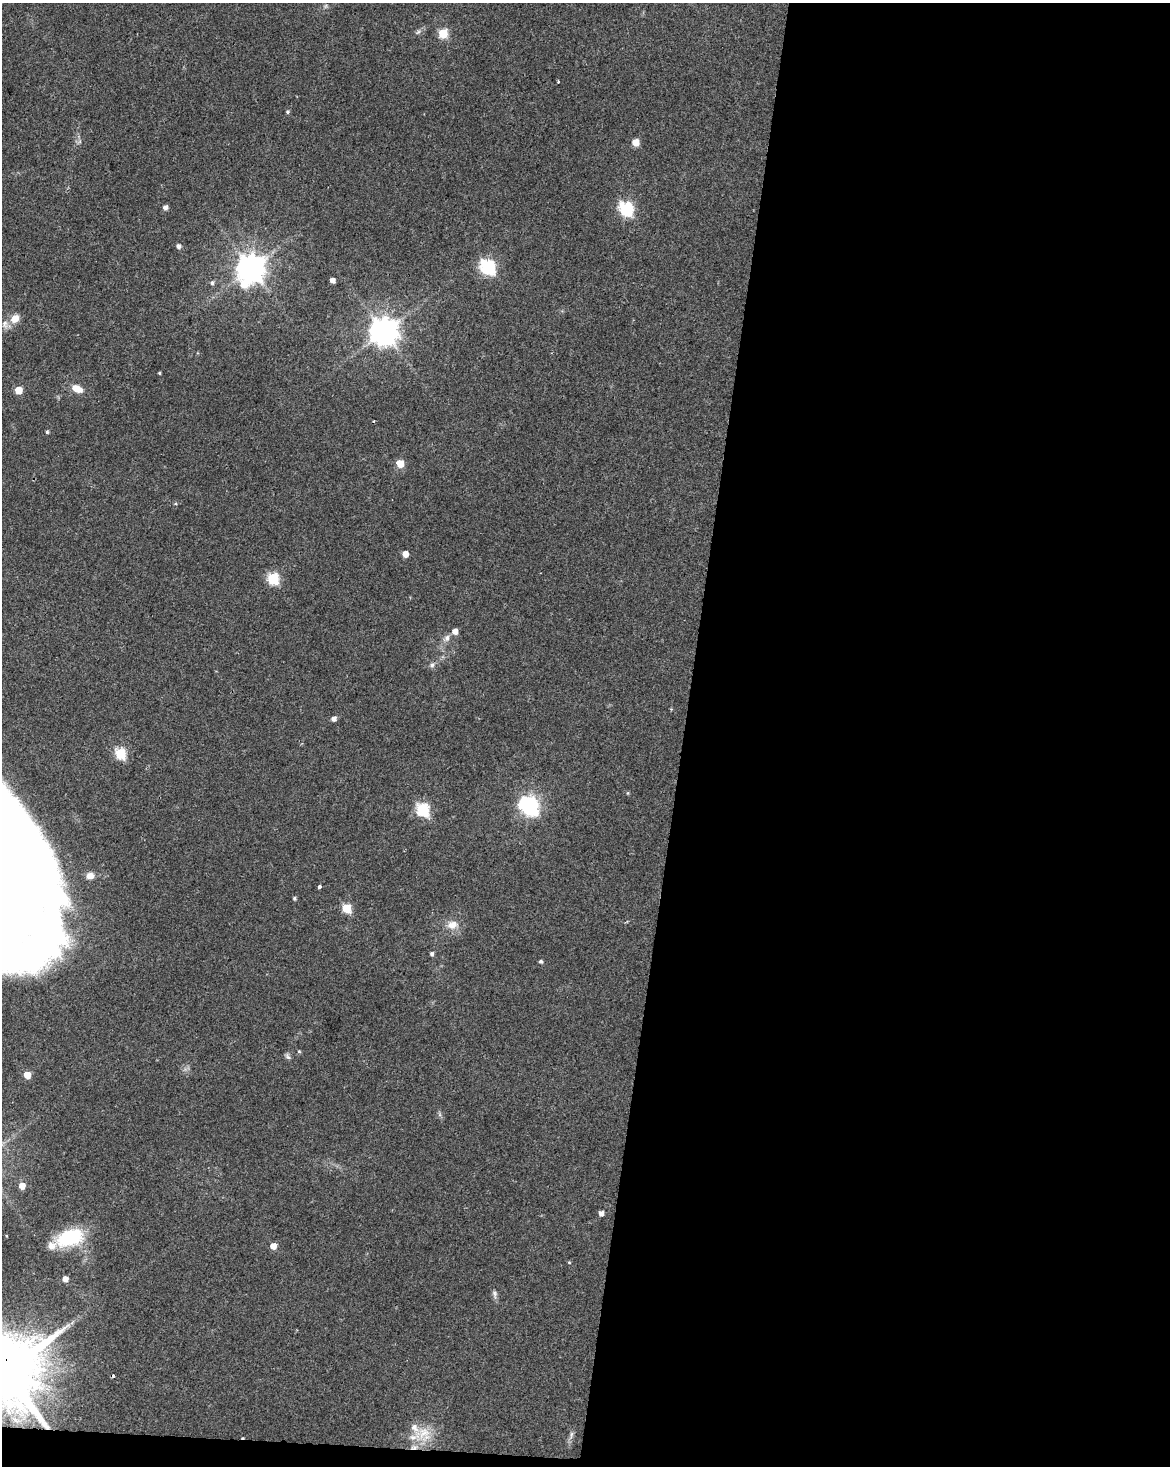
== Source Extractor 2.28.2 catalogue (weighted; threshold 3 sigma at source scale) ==
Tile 12 of 4 x 3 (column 4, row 3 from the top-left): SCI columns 3510-4677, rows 284-1747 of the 4677 x 4900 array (HDU 1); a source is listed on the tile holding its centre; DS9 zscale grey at full resolution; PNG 1172 x 1468 px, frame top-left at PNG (2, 3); no overlay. Shown black and unused: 42% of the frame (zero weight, under 2 of 3 exposures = <1% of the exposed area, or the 3 px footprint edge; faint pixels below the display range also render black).
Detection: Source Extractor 2.28.2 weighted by HDU 2 'WHT'; one run over the whole footprint, this tile lists its part. Background 0.0368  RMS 0.0047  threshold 0.0212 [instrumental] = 3 sigma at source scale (4.5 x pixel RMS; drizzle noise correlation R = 1.50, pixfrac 1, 0.0396/0.0396 arcsec/px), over >= 5 px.
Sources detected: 62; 2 inside a brighter object's white glare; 3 cosmic-ray / hot-pixel residue — not listed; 4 inside a brighter listed object's ellipse — not listed separately; the other 53 listed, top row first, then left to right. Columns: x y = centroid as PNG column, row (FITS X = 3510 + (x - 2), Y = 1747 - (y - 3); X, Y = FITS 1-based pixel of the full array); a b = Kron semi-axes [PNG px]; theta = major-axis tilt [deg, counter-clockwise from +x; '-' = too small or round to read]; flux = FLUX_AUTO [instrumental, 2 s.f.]
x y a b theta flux
325 6 7 4 70 0.8
418 32 7 4 45 0.98
443 33 5 5 - 25
558 82 3 2 - 0.86
288 112 5 5 - 0.76
636 143 5 5 - 7.9
165 207 5 5 - 2
626 209 7 6 - 87
178 246 5 5 - 1.7
488 267 7 6 - 100
250 268 9 8 - 680
332 280 4 4 - 2.9
212 283 6 5 - 0.96
15 318 10 9 - 5
5 324 12 8 -82 2.6
383 332 9 8 - 700
159 373 3 3 - 0.5
77 389 10 6 -24 6.9
19 390 5 5 - 12
47 432 4 3 - 0.74
400 464 5 5 - 13
405 554 5 4 - 5.3
273 578 6 6 - 47
455 631 5 5 - 3.6
447 638 10 7 67 2.3
432 665 8 6 56 1.4
334 719 5 5 - 2.3
120 753 6 5 - 41
627 793 5 3 - 0.45
530 806 8 7 - 180
422 809 7 6 - 64
43 869 109 20 -67 150
90 876 5 5 - 2.9
319 887 3 3 - 4.1
294 898 5 4 - 0.74
346 908 6 5 - 24
452 925 17 12 9 5.4
432 954 5 4 - 1
541 961 6 4 -34 0.73
299 1051 5 4 - 0.55
287 1056 9 6 -59 1.2
27 1075 5 5 - 7.8
22 1186 5 5 - 5.3
601 1213 4 4 - 2.6
7 1236 4 2 - 0.35
70 1237 31 17 17 29
273 1246 5 5 - 5.4
569 1262 4 4 - 0.44
65 1279 5 5 - 3.9
494 1294 13 6 -80 1.6
5 1373 20 18 62 6400
424 1434 28 22 4 13
571 1435 12 4 81 1.5
Overlapping masked pixels (flux is a lower limit): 1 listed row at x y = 5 1373
Isophote crosses this tile's border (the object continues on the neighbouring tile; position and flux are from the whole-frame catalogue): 1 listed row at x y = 5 1373